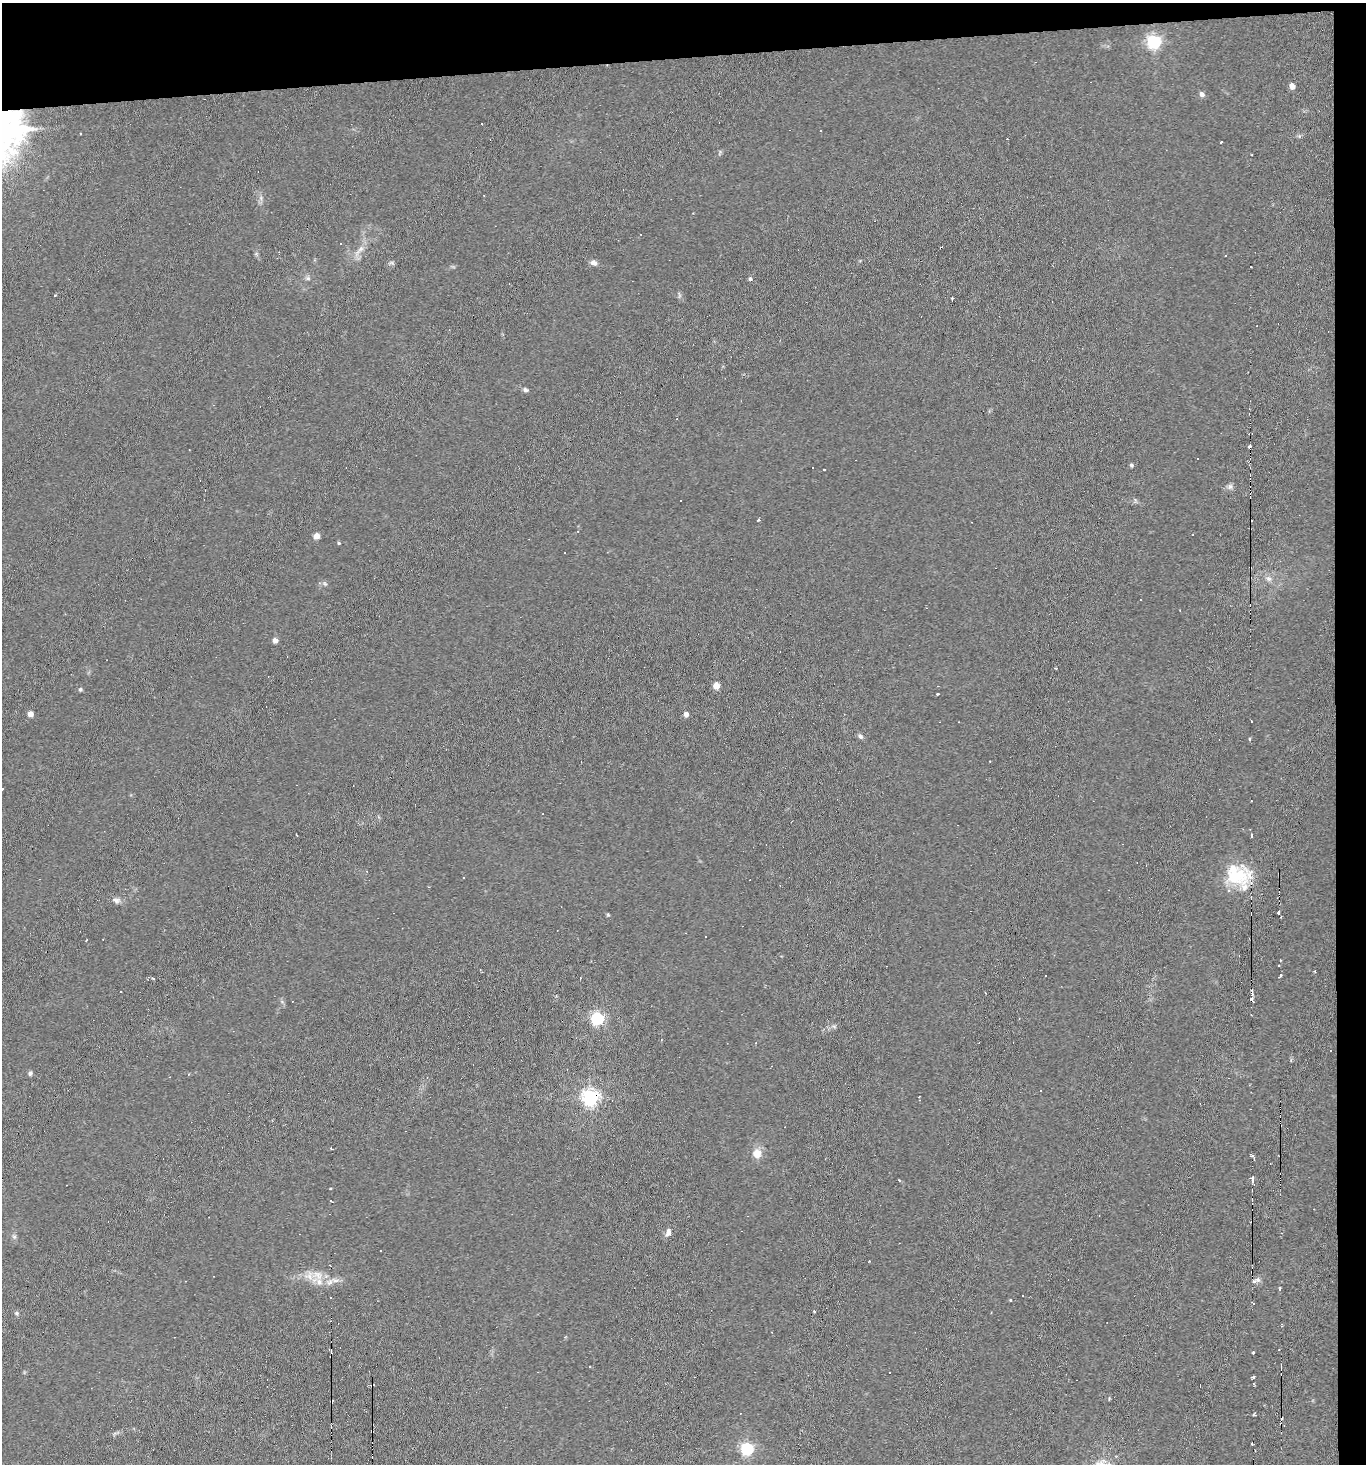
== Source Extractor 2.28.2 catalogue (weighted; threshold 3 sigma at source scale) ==
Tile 3 of 3 x 3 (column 3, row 1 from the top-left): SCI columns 2875-4238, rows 2924-4385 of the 4361 x 4392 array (HDU 1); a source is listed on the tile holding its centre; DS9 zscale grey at full resolution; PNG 1368 x 1466 px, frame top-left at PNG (2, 3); no overlay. Shown black and unused: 6% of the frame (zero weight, under 3 of 6 exposures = <1% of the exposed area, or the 3 px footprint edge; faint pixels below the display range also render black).
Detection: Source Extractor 2.28.2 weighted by HDU 2 'WHT'; one run over the whole footprint, this tile lists its part. Background 0.0311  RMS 0.006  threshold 0.0246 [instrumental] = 3 sigma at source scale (4.09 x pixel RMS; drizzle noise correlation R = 1.36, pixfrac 0.8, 0.05/0.05 arcsec/px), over >= 5 px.
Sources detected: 136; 48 cosmic-ray / hot-pixel residue — not listed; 5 inside a brighter listed object's ellipse — not listed separately; the other 83 listed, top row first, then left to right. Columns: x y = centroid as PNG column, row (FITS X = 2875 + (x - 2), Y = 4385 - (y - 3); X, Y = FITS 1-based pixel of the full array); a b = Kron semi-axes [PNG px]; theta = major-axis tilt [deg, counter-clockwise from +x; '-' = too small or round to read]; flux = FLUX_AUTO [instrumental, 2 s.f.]
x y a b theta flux
1154 42 7 6 - 120
1292 86 5 4 - 4.1
1202 94 6 5 - 2
80 134 3 2 - 0.68
1221 142 3 2 - 0.87
1252 155 2 2 - 0.44
341 244 3 2 - 0.48
941 247 4 2 - 1
359 250 22 6 48 4.5
392 263 8 4 0 0.93
593 263 8 6 -25 2.2
308 278 6 6 - 1.2
750 279 5 4 - 0.98
54 295 4 3 - 0.54
679 295 9 3 -85 0.93
952 298 4 3 - 0.99
525 390 7 5 -30 1.3
1249 446 3 2 - 1.6
1131 465 5 4 - 0.91
812 468 3 3 - 16
824 470 3 3 - 1
1230 487 8 7 - 1.7
758 520 3 3 - 1.1
316 536 5 5 - 5.4
339 543 4 3 - 0.65
1269 579 9 8 - 2.3
325 584 7 4 -30 1.1
275 640 6 6 - 2
716 686 5 4 - 8.2
80 689 5 4 - 0.78
938 694 3 2 - 0.57
30 714 4 4 - 4.7
686 714 5 4 - 2.6
1251 721 2 2 - 0.49
860 736 7 6 - 1.4
1250 738 3 3 - 2.8
2 789 3 2 - 0.45
297 835 3 2 - 0.58
1251 835 3 3 - 3.1
1238 875 36 21 23 22
463 878 3 2 - 0.54
116 900 11 7 -17 2.2
1278 912 3 3 - 2
608 915 6 3 -19 0.59
86 940 3 2 - 0.43
482 972 5 3 - 0.6
1280 975 4 2 - 0.97
1045 976 2 2 - 0.38
153 978 3 2 - 0.85
1252 993 6 2 87 2
1252 1000 6 3 -46 1.5
597 1019 6 6 - 94
834 1026 7 4 -2 1
30 1073 7 5 71 1.2
169 1077 3 2 - 0.73
1041 1091 3 3 - 0.87
590 1097 7 6 - 190
919 1098 6 2 -83 0.85
757 1153 13 11 78 5.7
1252 1156 5 3 - 2
899 1180 3 3 - 1.6
1253 1180 8 4 -90 2.7
331 1188 3 3 - 0.89
331 1200 4 2 - 0.96
668 1232 10 7 73 2.5
14 1237 6 5 - 1.1
318 1275 15 10 -45 6.2
336 1280 12 6 -4 2.8
1258 1280 8 7 - 1.5
1280 1288 6 3 90 0.73
1023 1296 2 2 - 0.55
330 1297 2 2 - 0.63
1010 1300 3 3 - 0.66
814 1311 3 3 - 0.53
17 1313 6 5 - 0.86
1253 1352 3 3 - 1.2
590 1367 3 2 - 0.82
1252 1377 4 3 - 1.2
372 1385 5 3 - 1.3
1109 1399 5 3 - 0.52
372 1431 4 3 - 1.2
1252 1443 3 2 - 0.65
747 1449 6 6 - 88
Overlapping masked pixels (flux is a lower limit): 3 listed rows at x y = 590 1097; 372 1385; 372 1431
Isophote crosses this tile's border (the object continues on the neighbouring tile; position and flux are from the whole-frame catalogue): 1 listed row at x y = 2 789
Unlisted compact peaks at least as high as the median listed source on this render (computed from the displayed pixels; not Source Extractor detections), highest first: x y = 35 129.